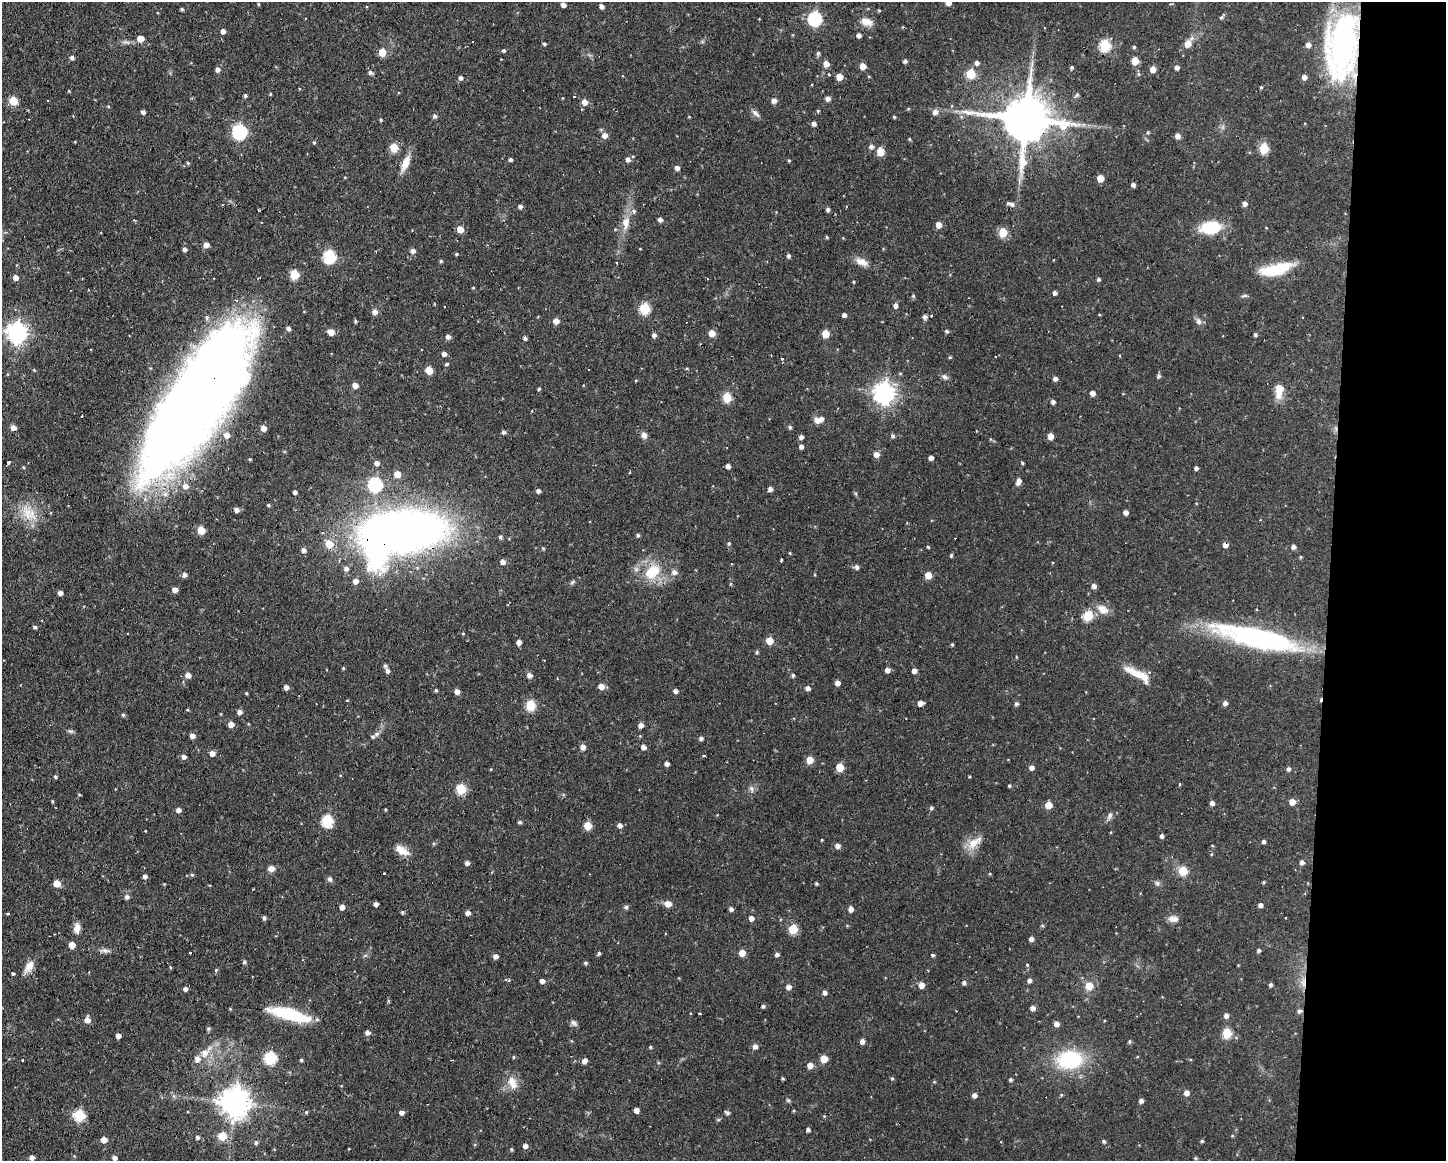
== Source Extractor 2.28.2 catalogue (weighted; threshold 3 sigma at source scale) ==
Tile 9 of 3 x 4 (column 3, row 3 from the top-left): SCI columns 2996-4439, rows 1160-2318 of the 4658 x 4636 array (HDU 1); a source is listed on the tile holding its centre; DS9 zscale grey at full resolution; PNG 1448 x 1163 px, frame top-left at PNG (2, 2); no overlay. Shown black and unused: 8% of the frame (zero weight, under 2 of 3 exposures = <1% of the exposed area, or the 3 px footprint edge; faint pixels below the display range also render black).
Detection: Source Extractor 2.28.2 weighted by HDU 2 'WHT'; one run over the whole footprint, this tile lists its part. Background 0.108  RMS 0.0061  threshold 0.0276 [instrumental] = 3 sigma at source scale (4.5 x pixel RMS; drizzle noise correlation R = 1.50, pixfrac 1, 0.05/0.05 arcsec/px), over >= 5 px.
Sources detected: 409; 1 inside a brighter object's white glare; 18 cosmic-ray / hot-pixel residue — not listed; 10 inside a brighter listed object's ellipse — not listed separately; the other 380 listed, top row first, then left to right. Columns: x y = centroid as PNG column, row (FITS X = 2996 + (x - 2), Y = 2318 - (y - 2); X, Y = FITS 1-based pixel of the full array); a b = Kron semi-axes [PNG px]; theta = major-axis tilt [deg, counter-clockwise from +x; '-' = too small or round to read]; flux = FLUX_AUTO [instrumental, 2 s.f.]
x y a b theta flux
948 3 5 5 - 4.4
258 4 4 3 - 0.53
563 5 4 4 - 3
601 6 4 4 - 2.5
182 9 3 3 - 1
1222 17 6 4 59 1.2
815 18 6 6 - 94
866 22 16 10 -21 5.2
223 31 5 4 - 2.5
859 35 4 4 - 2.3
140 39 5 5 - 7.9
472 42 3 2 - 0.43
1188 43 9 6 60 6.3
544 44 4 3 - 0.94
1105 45 6 5 - 48
1308 45 5 5 - 3
1342 46 70 33 83 140
1134 47 4 4 - 0.82
504 50 4 4 - 0.96
382 52 5 5 - 11
818 53 5 4 - 1.3
72 57 5 4 - 1.6
905 61 4 4 - 1.5
1135 61 5 5 - 13
977 63 5 5 - 2
826 64 5 5 - 4.9
863 66 5 4 - 5.7
1072 67 4 3 - 1.1
1177 67 5 4 - 2.5
218 69 5 5 - 2.5
1153 69 5 5 - 4.7
370 72 6 5 - 1.6
829 74 3 3 - 1.9
971 74 5 5 - 24
1139 74 5 5 - 0.96
839 77 5 5 - 8
1304 77 5 5 - 2.9
460 78 5 5 - 1.7
1261 87 4 3 - 0.64
69 91 4 3 - 0.43
270 94 4 3 - 0.54
1077 95 6 5 - 1.1
245 96 4 4 - 1.2
574 97 3 2 - 1.1
828 99 5 4 - 2.7
774 100 5 5 - 2.9
13 101 5 5 - 17
48 101 3 2 - 0.55
585 102 5 5 - 4.6
818 111 4 4 - 0.7
143 112 4 4 - 1.7
935 112 6 6 - 2.9
756 113 14 6 -44 2.3
435 116 5 5 - 1.6
894 117 5 3 - 0.69
1025 118 16 12 -9 3200
381 120 4 3 - 0.77
814 123 5 4 - 2.2
239 132 7 6 - 120
1148 132 4 4 - 0.68
604 135 6 6 - 3.9
1178 136 5 5 - 3.2
909 139 4 4 - 0.65
314 142 4 4 - 0.7
871 146 5 5 - 2
394 148 5 5 - 19
1264 148 6 5 - 29
880 151 5 5 - 16
510 159 4 4 - 1.2
628 159 5 5 - 2.5
789 160 4 3 - 0.63
1023 162 21 9 85 13
188 163 4 4 - 0.8
405 163 21 8 67 7.6
677 168 5 4 - 2.5
1100 178 5 5 - 9.5
1133 185 4 4 - 1.8
1245 203 5 4 - 2.8
1012 204 6 5 - 1.8
520 206 5 4 - 1.8
828 209 4 4 - 1.7
259 210 3 3 - 0.64
135 220 3 2 - 0.83
660 220 4 4 - 2.3
626 223 19 9 80 7.2
939 225 5 4 - 5.7
1211 227 15 10 6 32
460 229 5 5 - 6.7
1003 232 5 5 - 20
827 237 4 3 - 0.7
206 245 5 5 - 3.6
185 249 4 4 - 2
413 251 5 5 - 2.6
456 254 5 4 - 0.73
329 256 6 6 - 67
788 256 5 4 - 1.3
441 261 4 4 - 0.82
862 262 19 8 -20 5.3
616 263 3 2 - 1.1
1276 269 37 12 14 25
294 274 5 5 - 24
15 277 5 5 - 3.4
1099 279 4 4 - 1
853 282 4 3 - 0.6
473 288 4 3 - 0.49
1055 293 4 4 - 1.9
913 296 5 4 - 0.82
1244 296 9 3 9 1.1
895 305 5 4 - 2.5
444 307 2 2 - 0.7
644 309 6 6 - 40
375 312 6 6 - 2.9
844 315 4 4 - 1.9
932 316 3 3 - 2.9
925 317 6 6 - 1.6
355 321 4 4 - 0.95
556 321 5 4 - 5.1
1199 321 9 7 -66 2.4
288 328 5 5 - 1.6
946 331 5 4 - 1.1
331 332 8 7 - 3.5
17 333 8 7 - 340
712 333 5 5 - 6.5
825 334 5 5 - 13
654 335 5 4 - 1.8
1255 335 4 4 - 1.1
448 337 5 5 - 2.3
525 338 5 4 - 1.5
444 354 5 4 - 2.4
782 358 4 3 - 1.2
447 364 5 4 - 0.89
34 370 5 3 - 0.61
429 370 5 5 - 11
1159 376 5 5 - 1.4
945 377 9 6 -29 1.8
1055 379 4 4 - 2.3
355 385 5 4 - 4.8
539 389 4 3 - 1
1279 391 20 10 82 8.1
884 393 8 7 - 380
1092 393 4 4 - 3
727 397 5 5 - 24
197 401 151 48 57 1000
1053 402 4 4 - 1.9
82 416 3 2 - 0.4
817 420 8 7 - 3.2
790 427 5 4 - 1.2
13 428 5 5 - 4.1
263 428 5 4 - 4.9
503 432 5 5 - 1.3
644 435 7 6 - 2.8
892 436 6 5 - 1.3
1050 436 5 4 - 6.1
801 437 4 4 - 2.2
801 447 5 4 - 2.2
876 454 6 5 - 3.8
931 458 4 4 - 2.6
8 462 4 3 - 1.5
377 463 5 5 - 2.8
1022 463 3 3 - 0.72
728 466 4 4 - 2.4
1196 468 4 4 - 1.5
630 472 4 2 - 0.47
397 474 5 5 - 6.8
1018 481 8 5 70 3.6
375 484 7 6 - 95
770 489 5 4 - 2.2
538 491 5 4 - 1.6
295 492 4 3 - 1.7
856 494 6 4 -72 0.81
268 505 4 3 - 0.87
236 510 5 4 - 2.9
1126 512 4 4 - 2.6
27 513 26 12 -75 12
201 530 5 5 - 10
401 532 55 30 15 690
638 535 5 4 - 1
500 537 6 5 - 1.3
729 543 5 4 - 0.93
329 544 6 6 - 11
1225 545 5 5 - 3.4
928 547 4 3 - 0.65
1293 547 5 4 - 2.3
543 548 5 3 - 0.78
303 550 5 5 - 2.4
951 556 5 4 - 0.82
1300 557 4 4 - 0.67
782 560 3 2 - 0.86
503 562 5 5 - 3
857 567 5 5 - 1.8
346 569 6 6 - 2.5
651 572 23 16 36 20
674 572 7 7 - 2.6
184 575 5 4 - 2.2
928 575 5 5 - 9.6
355 581 5 5 - 3.2
730 584 5 3 - 0.57
1094 586 5 5 - 2.5
175 590 5 4 - 3.6
60 593 4 4 - 2.6
1103 609 16 10 -36 6.2
1088 616 6 5 - 26
35 627 5 4 - 1.1
463 634 5 3 - 0.51
1258 638 80 18 -13 130
769 641 5 5 - 10
519 642 5 4 - 2.9
952 644 4 4 - 0.71
343 668 4 3 - 0.66
887 670 5 4 - 3
387 671 7 5 -69 2.1
914 671 4 4 - 2.8
1134 672 31 9 -27 10
188 675 5 4 - 3.9
529 675 5 5 - 2.9
793 675 4 4 - 1.1
837 683 4 4 - 3.6
601 686 5 5 - 5.2
286 687 4 4 - 2.7
808 688 5 4 - 2.4
436 690 4 3 - 0.87
457 691 5 4 - 3.5
675 691 4 4 - 2.4
246 693 4 3 - 0.61
347 701 3 3 - 0.99
920 703 5 5 - 3.4
1225 703 4 4 - 2.5
1016 704 5 5 - 1.2
531 705 5 5 - 31
239 712 6 5 - 2.2
123 715 5 4 - 0.93
231 724 5 5 - 4.1
641 725 5 5 - 3.1
71 731 8 4 -9 1.2
377 734 9 6 28 2.1
192 736 5 4 - 3
701 738 5 4 - 1.6
583 747 5 5 - 3.2
643 747 4 4 - 3.6
212 753 5 5 - 3.7
704 755 3 2 - 1.2
184 757 5 5 - 2.4
810 760 5 5 - 9.5
667 764 4 4 - 2.3
840 767 5 5 - 13
1032 767 5 5 - 2.4
1288 769 5 4 - 1.7
55 777 4 4 - 1
970 777 3 3 - 0.59
1180 784 4 3 - 0.57
1009 786 4 4 - 0.85
751 788 7 6 - 1.8
461 789 6 5 - 33
79 794 5 3 - 0.51
52 801 4 3 - 0.62
1292 802 5 5 - 5.5
1212 803 4 4 - 2.5
1048 805 5 5 - 8.8
931 808 5 4 - 1.1
385 809 4 3 - 0.52
178 810 5 4 - 2.6
1109 816 11 6 65 2
327 821 6 6 - 48
519 822 4 4 - 1.2
620 825 5 4 - 2.6
588 826 5 5 - 14
1162 836 5 4 - 1.6
822 840 4 3 - 0.46
1264 841 4 4 - 1.4
974 843 24 11 37 8.3
837 846 5 5 - 2.9
402 850 18 8 -32 6.9
1302 862 5 5 - 2.1
467 863 4 4 - 2.1
271 868 6 6 - 3.6
1183 871 5 5 - 20
384 874 3 2 - 0.77
990 874 5 3 - 0.5
192 875 5 5 - 0.88
145 876 4 4 - 2.1
329 879 6 5 - 1.8
1263 882 4 3 - 0.67
57 883 5 5 - 9.1
1157 883 6 6 - 1.4
816 884 3 3 - 0.83
127 897 6 5 - 1.9
376 904 4 4 - 2.4
668 904 8 6 -14 4
1260 905 4 4 - 2.2
342 907 4 4 - 3.5
626 907 5 5 - 1.4
731 909 4 4 - 1.9
851 909 5 4 - 2.9
402 912 4 4 - 1
8 913 3 3 - 2
468 913 4 4 - 2.8
264 918 4 4 - 1.5
751 918 5 5 - 3.2
1173 919 13 7 -9 3.5
77 928 9 7 82 5.5
793 929 5 5 - 24
1031 939 4 4 - 2.3
72 945 5 5 - 6.7
1259 950 4 4 - 1.3
106 951 12 6 -10 2.2
599 953 4 4 - 1.1
742 953 5 5 - 7
777 954 4 4 - 2.1
933 955 4 4 - 1
495 956 5 4 - 3
244 963 5 3 - 0.82
585 963 5 4 - 1
1027 965 4 3 - 0.52
1238 965 3 3 - 0.43
29 967 17 8 60 5.9
170 967 5 3 - 0.52
216 970 4 3 - 0.75
13 974 3 3 - 1.4
508 980 8 3 -9 1.1
1029 980 5 4 - 1.9
542 981 5 4 - 2.6
1303 982 15 6 87 4.5
964 983 5 5 - 1.4
921 985 5 5 - 4.5
1271 985 4 3 - 1.4
1089 986 10 10 - 5.7
788 987 5 5 - 3.1
185 989 4 4 - 2.3
825 993 5 4 - 2.1
763 1006 4 4 - 1.3
1033 1008 5 5 - 2.8
1299 1011 6 5 - 1.9
289 1014 37 10 -15 38
1226 1016 5 5 - 2.4
87 1020 6 5 - 4.1
574 1023 10 6 -42 1.9
1056 1024 5 5 - 3
208 1029 5 5 - 1.1
367 1033 5 5 - 2.4
1227 1033 6 5 - 27
118 1036 4 4 - 2.9
862 1041 5 4 - 2.7
1129 1042 4 4 - 1
755 1046 5 5 - 2.7
650 1047 4 4 - 0.78
205 1053 16 9 43 6.9
513 1057 4 4 - 0.67
270 1058 6 6 - 55
824 1059 5 5 - 11
22 1060 3 3 - 0.86
301 1060 4 4 - 0.83
1070 1060 21 15 3 53
584 1061 5 5 - 2.7
810 1065 5 5 - 4.9
783 1078 3 3 - 0.74
892 1078 5 4 - 0.81
1010 1080 4 4 - 1.2
512 1083 18 11 -68 7.4
1186 1093 5 5 - 3.7
974 1095 5 4 - 2.6
1141 1101 4 4 - 2
235 1102 9 9 - 900
636 1110 4 4 - 3.2
306 1112 5 4 - 0.76
401 1112 5 4 - 2.6
727 1113 6 4 -30 1.4
79 1115 6 6 - 38
824 1116 4 4 - 0.56
808 1129 4 4 - 1.7
222 1136 5 5 - 17
197 1137 5 5 - 1.5
104 1140 5 4 - 6.1
1104 1141 5 4 - 1
1202 1141 4 4 - 0.84
256 1143 5 4 - 1.4
525 1146 5 5 - 2.6
511 1149 4 4 - 0.82
32 1158 4 4 - 3.1
115 1158 4 4 - 2.5
1195 1158 5 4 - 0.73
Overlapping masked pixels (flux is a lower limit): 7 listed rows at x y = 1342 46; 1025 118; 197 401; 401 532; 1225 545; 1303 982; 1299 1011
Isophote crosses this tile's border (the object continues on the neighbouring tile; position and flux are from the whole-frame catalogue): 1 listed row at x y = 948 3